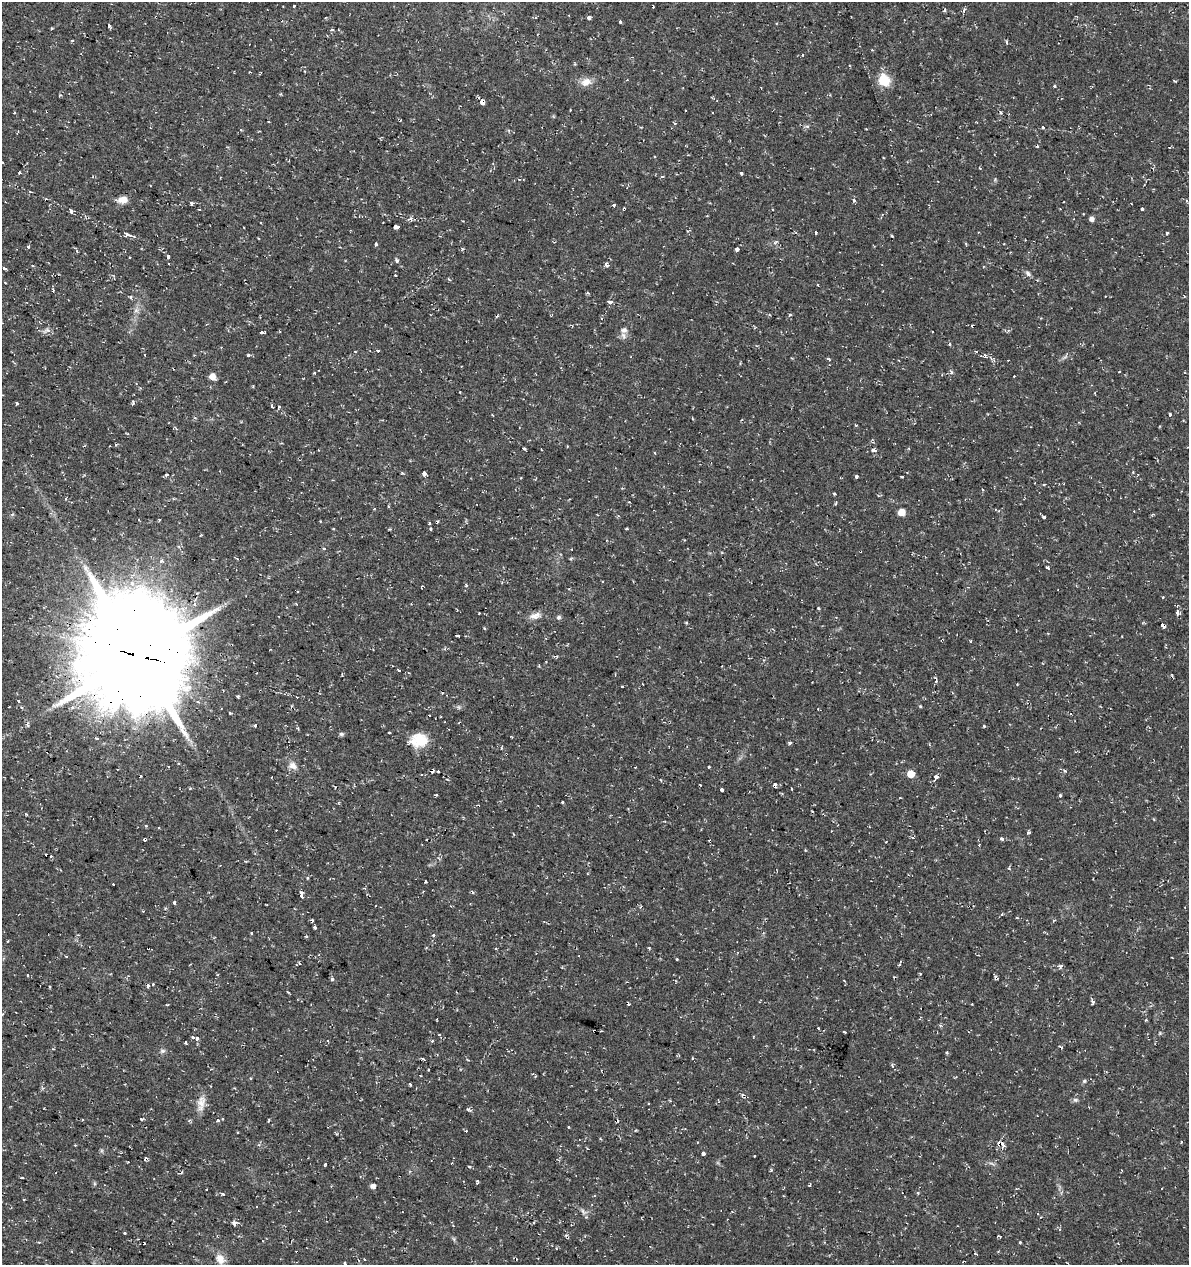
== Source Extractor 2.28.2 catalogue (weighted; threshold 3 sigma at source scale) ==
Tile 11 of 4 x 4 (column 3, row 3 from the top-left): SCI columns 2655-3841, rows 1264-2526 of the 5249 x 5063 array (HDU 1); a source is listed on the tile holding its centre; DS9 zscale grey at full resolution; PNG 1191 x 1267 px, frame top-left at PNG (2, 2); no overlay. Shown black and unused: <1% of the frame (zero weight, under 2 of 3 exposures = <1% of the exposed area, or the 3 px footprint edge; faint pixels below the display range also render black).
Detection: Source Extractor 2.28.2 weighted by HDU 2 'WHT'; one run over the whole footprint, this tile lists its part. Background 0.0333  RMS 0.0042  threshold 0.0187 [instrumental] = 3 sigma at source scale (4.5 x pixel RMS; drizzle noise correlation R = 1.50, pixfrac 1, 0.0396/0.0396 arcsec/px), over >= 5 px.
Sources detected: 277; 1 too faint to see at this stretch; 1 inside a brighter object's white glare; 58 cosmic-ray / hot-pixel residue — not listed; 1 inside a brighter listed object's ellipse — not listed separately; the other 216 listed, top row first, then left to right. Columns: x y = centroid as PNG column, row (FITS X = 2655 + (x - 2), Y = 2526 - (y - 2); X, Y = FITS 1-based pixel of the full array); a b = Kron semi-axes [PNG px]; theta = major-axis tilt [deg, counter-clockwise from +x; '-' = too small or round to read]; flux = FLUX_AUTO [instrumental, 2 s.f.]
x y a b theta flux
294 6 3 2 - 0.47
945 10 4 3 - 0.7
964 10 8 3 69 0.88
156 17 4 2 - 0.37
589 18 3 3 - 8
620 22 3 3 - 1.3
109 26 4 3 - 9.6
332 29 4 3 - 0.46
72 40 4 3 - 0.46
1006 42 3 3 - 2.1
884 80 13 11 -54 9.2
586 82 14 10 16 3.8
1054 86 4 3 - 0.43
483 101 4 3 - 45
570 110 2 2 - 0.34
686 110 3 2 - 0.42
14 112 3 3 - 0.64
269 122 3 2 - 0.43
675 123 4 3 - 0.52
1043 127 4 3 - 7.5
241 130 4 3 - 0.34
1037 146 5 3 - 0.43
655 157 3 3 - 0.57
2 162 3 2 - 0.49
20 173 3 3 - 1.2
741 173 3 3 - 4
662 176 4 3 - 0.7
519 179 4 3 - 0.5
122 200 12 7 5 3.8
854 200 4 3 - 1.4
191 204 3 3 - 1.1
614 205 3 3 - 0.81
772 209 3 2 - 0.3
1142 209 3 3 - 0.77
71 211 4 3 - 3.6
1091 219 5 5 - 1.8
396 226 4 3 - 14
816 233 3 3 - 1.8
1167 233 3 3 - 2.7
127 234 6 3 -22 2.9
892 236 4 2 - 0.35
376 244 3 3 - 1.4
28 247 3 3 - 1.8
462 248 4 4 - 0.74
737 249 4 3 - 4
168 256 4 3 - 2.5
129 258 3 3 - 0.72
397 260 8 3 -69 0.79
169 264 2 2 - 0.29
606 265 5 4 - 1.4
5 268 5 3 - 1.5
1028 273 9 5 -44 1.1
395 275 3 2 - 0.35
53 290 3 3 - 1
588 293 3 3 - 0.55
610 302 5 4 - 1.2
136 310 7 6 - 1.3
769 315 4 3 - 0.44
790 315 4 4 - 0.51
497 316 5 3 - 0.6
46 330 11 6 33 1.4
624 330 9 7 19 1.6
1008 330 5 5 - 0.82
932 331 3 3 - 0.7
261 332 4 3 - 2.2
949 344 3 3 - 0.58
378 351 3 3 - 3.3
248 356 3 3 - 1.7
985 356 6 4 -63 0.71
792 358 3 3 - 0.34
829 359 5 4 - 0.64
951 372 5 5 - 0.75
1119 372 2 2 - 0.35
314 373 3 3 - 0.6
212 376 7 6 - 3.3
1014 376 2 2 - 0.37
17 404 3 3 - 1.4
272 406 3 3 - 0.59
279 407 3 3 - 1.5
1170 415 4 3 - 1.7
524 448 4 3 - 2
873 450 4 3 - 2.4
655 453 4 3 - 0.34
424 473 4 3 - 11
166 474 3 3 - 2.4
902 476 3 3 - 2.1
856 477 4 3 - 1.3
1044 484 4 2 - 0.35
1064 484 3 2 - 0.4
834 493 3 3 - 1.4
836 503 5 3 - 0.44
374 509 3 3 - 0.4
902 512 5 5 - 7.5
1153 514 4 4 - 0.43
1044 517 3 3 - 1.4
159 519 3 3 - 1.5
429 523 3 3 - 0.96
431 528 3 3 - 0.55
626 528 3 2 - 0.45
324 548 5 4 - 0.62
162 561 4 4 - 1.6
1048 567 3 3 - 1.5
131 583 8 7 - 2.4
466 586 5 4 - 0.59
422 587 4 2 - 0.39
818 608 5 3 - 0.4
479 613 2 2 - 0.25
1177 613 4 4 - 1.6
535 616 17 8 16 2.9
559 617 7 5 31 0.82
1163 625 6 4 -47 2.5
484 628 4 3 - 0.38
458 636 4 3 - 1.7
971 641 3 3 - 0.93
139 656 37 34 -67 7200
399 670 4 3 - 1.3
622 687 3 3 - 1.5
19 701 3 3 - 1
920 706 4 3 - 0.39
1071 713 3 2 - 0.85
984 726 4 3 - 0.45
389 733 3 3 - 0.79
341 734 7 5 13 0.78
96 738 6 3 -17 0.63
419 740 21 16 5 9
790 743 4 3 - 0.72
501 748 4 3 - 0.47
293 765 11 8 -27 2.7
708 767 3 3 - 1.2
432 771 4 3 - 1.7
438 771 3 2 - 1.9
1065 771 4 3 - 0.47
911 774 5 5 - 7.7
936 777 4 3 - 3
661 780 5 3 - 0.34
775 785 4 3 - 2.9
792 789 3 2 - 0.3
722 790 3 3 - 4.8
436 795 3 2 - 0.54
1060 795 4 4 - 0.49
900 798 3 2 - 0.27
562 802 3 3 - 0.46
146 826 4 4 - 0.41
159 828 3 3 - 0.41
1002 839 4 3 - 1.1
307 878 3 3 - 0.62
113 884 3 3 - 0.91
301 895 3 3 - 64
174 903 3 3 - 2.4
143 911 3 2 - 0.57
1002 914 4 3 - 0.61
1054 920 4 3 - 0.43
315 927 4 3 - 1.6
434 935 3 3 - 0.72
7 941 3 3 - 0.41
148 948 3 3 - 1
66 956 3 2 - 0.54
677 959 4 2 - 0.31
899 964 5 2 - 0.54
1061 966 6 4 9 0.84
920 974 3 3 - 0.36
27 975 3 3 - 1.1
332 979 5 4 - 0.69
153 984 3 3 - 0.74
50 987 3 2 - 0.54
1093 1002 6 4 -48 0.82
437 1019 3 2 - 0.34
818 1028 3 3 - 0.5
594 1031 3 2 - 0.44
845 1032 3 2 - 0.39
1160 1033 5 4 - 0.46
193 1037 3 3 - 1.3
197 1038 3 3 - 2.1
432 1041 3 3 - 0.46
185 1042 4 3 - 1.1
162 1051 8 5 14 0.94
947 1053 4 3 - 0.47
692 1058 4 3 - 0.36
468 1060 3 2 - 0.39
428 1070 2 2 - 0.4
250 1078 3 3 - 0.54
1084 1081 5 4 - 0.62
617 1083 5 3 - 0.43
410 1084 3 3 - 1.3
1075 1100 7 5 -2 0.93
201 1103 23 9 82 4.2
649 1103 3 3 - 0.89
469 1110 7 4 -20 0.77
141 1119 3 3 - 1
218 1120 4 4 - 0.79
568 1127 3 2 - 0.45
237 1133 3 3 - 1
600 1139 4 3 - 0.35
1001 1144 11 7 -25 2.6
703 1153 4 3 - 1.8
451 1163 3 2 - 0.31
325 1164 4 3 - 0.67
22 1178 4 2 - 0.36
477 1182 4 3 - 0.75
810 1185 3 3 - 1.2
373 1186 6 5 - 1.5
918 1193 4 4 - 0.48
223 1194 4 3 - 0.77
24 1200 3 2 - 0.55
583 1211 10 6 -52 1.3
233 1222 7 4 56 0.87
534 1222 3 3 - 0.89
125 1233 3 3 - 1.1
1000 1236 3 3 - 1.6
454 1239 7 4 -71 0.63
39 1242 4 3 - 0.52
1020 1242 3 3 - 0.43
975 1254 3 3 - 0.67
220 1259 14 10 -59 4.6
964 1262 3 2 - 0.54
344 1264 3 3 - 1.6
Overlapping masked pixels (flux is a lower limit): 11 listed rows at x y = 156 17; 483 101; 1163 625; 139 656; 432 771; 775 785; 148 948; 594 1031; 617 1083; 1001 1144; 964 1262
Isophote crosses this tile's border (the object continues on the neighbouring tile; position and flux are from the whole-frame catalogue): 2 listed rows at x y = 2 162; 344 1264
Unlisted compact peaks at least as high as the median listed source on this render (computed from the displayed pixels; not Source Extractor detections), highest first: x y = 1028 833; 771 1170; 133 403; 1001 112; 469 1167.